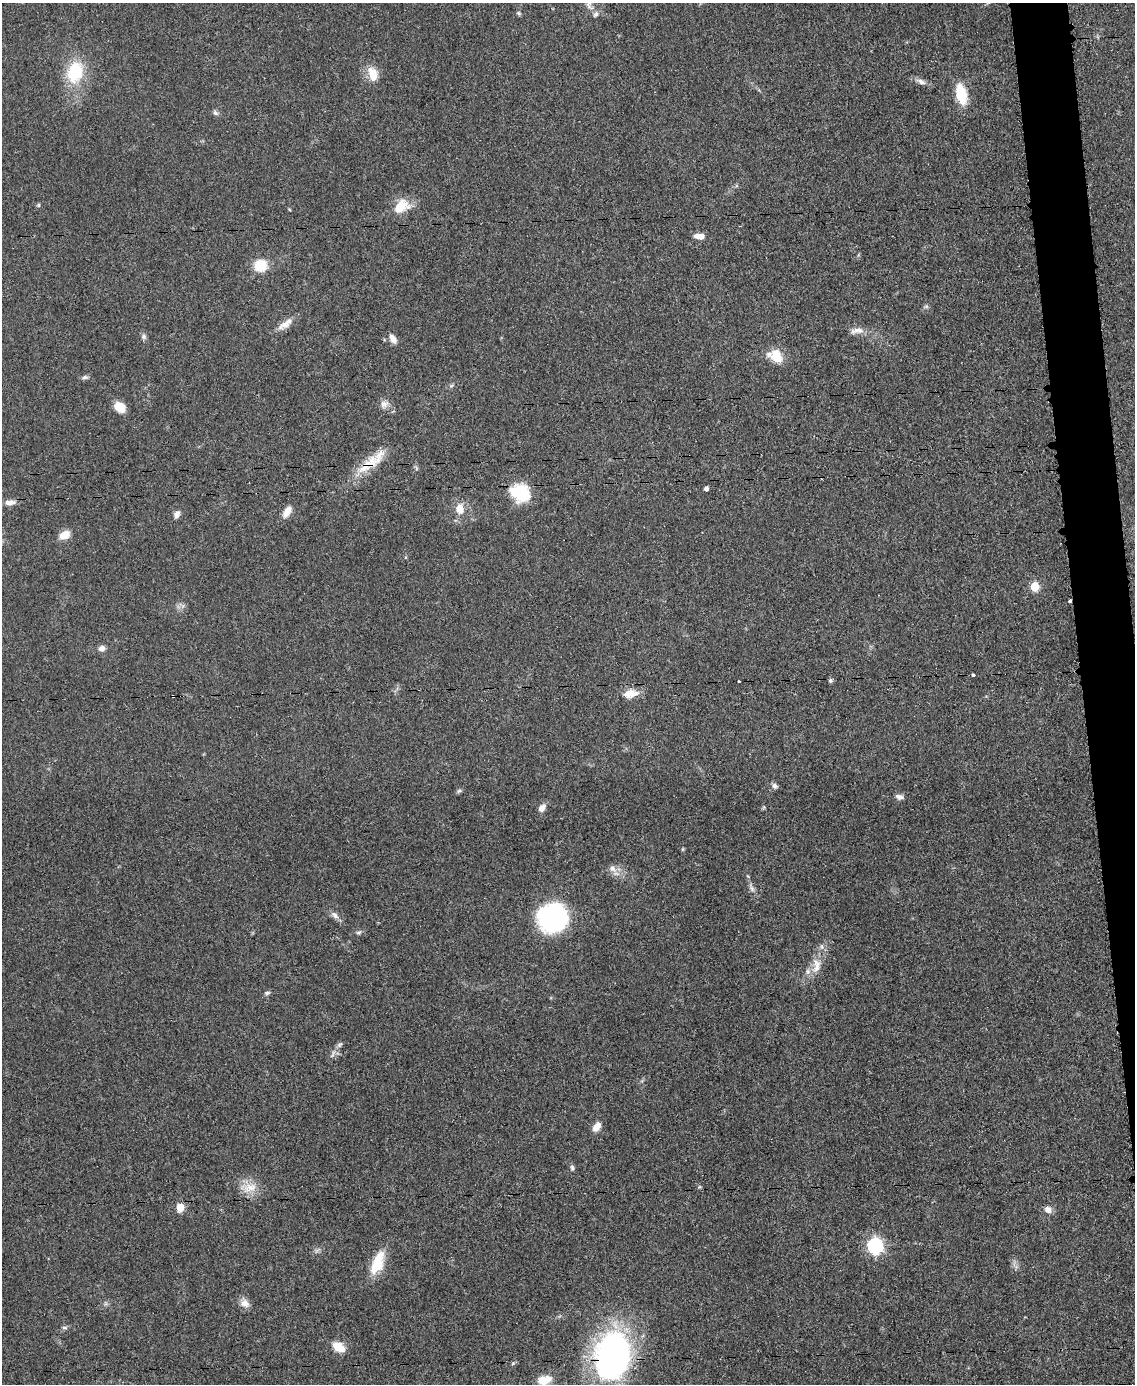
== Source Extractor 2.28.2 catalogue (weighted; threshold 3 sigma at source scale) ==
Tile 6 of 4 x 3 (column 2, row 2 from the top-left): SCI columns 1137-2269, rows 1626-3007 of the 4542 x 4526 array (HDU 1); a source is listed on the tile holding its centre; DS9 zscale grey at full resolution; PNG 1137 x 1386 px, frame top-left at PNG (2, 3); no overlay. Shown black and unused: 3% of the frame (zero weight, under 3 of 5 exposures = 1% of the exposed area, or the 3 px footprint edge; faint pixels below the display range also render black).
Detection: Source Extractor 2.28.2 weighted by HDU 2 'WHT'; one run over the whole footprint, this tile lists its part. Background 0.0625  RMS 0.0059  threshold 0.0264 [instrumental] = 3 sigma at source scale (4.5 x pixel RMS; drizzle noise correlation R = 1.50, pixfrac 1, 0.05/0.05 arcsec/px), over >= 5 px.
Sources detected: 64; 2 inside a brighter listed object's ellipse — not listed separately; the other 62 listed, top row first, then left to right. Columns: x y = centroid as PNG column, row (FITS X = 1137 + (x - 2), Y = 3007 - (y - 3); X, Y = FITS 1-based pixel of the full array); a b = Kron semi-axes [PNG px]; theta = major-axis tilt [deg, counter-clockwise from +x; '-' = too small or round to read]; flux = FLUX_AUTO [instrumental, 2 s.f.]
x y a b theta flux
589 5 15 7 -68 2.8
519 13 6 5 - 1
75 71 25 17 72 27
373 74 19 11 -72 8.6
921 82 14 6 -23 3
961 94 16 8 -76 26
215 113 9 5 -45 1.5
38 205 5 4 - 0.85
401 206 21 15 33 13
699 236 12 6 -4 4.4
260 266 10 10 - 17
285 324 21 8 30 5.9
858 330 18 7 0 4.6
143 336 7 7 - 1.6
393 338 13 7 -62 3.5
776 356 15 12 -66 12
85 377 9 5 10 1.4
451 386 6 4 19 0.95
384 404 13 10 31 3.5
120 407 11 8 -38 11
368 464 46 13 38 18
706 489 4 4 - 2.1
520 493 22 17 -27 25
10 503 18 7 6 4.6
460 509 11 9 -79 7.6
287 512 15 8 59 5.5
177 514 9 7 64 2.9
64 535 12 8 27 6.6
1035 586 5 5 - 24
1070 601 3 3 - 5.2
102 648 7 6 - 3.1
973 675 3 3 - 2
739 681 3 2 - 1.2
831 681 6 5 - 1
630 694 19 10 11 7.4
173 696 3 3 - 0.85
774 786 9 7 -29 2
459 791 7 5 15 1.1
899 797 10 6 -12 2.4
542 808 10 7 50 3.6
683 849 6 3 71 0.6
612 869 10 8 -18 3.6
752 889 9 6 -73 2
335 915 13 7 -43 2.8
552 917 23 22 - 110
358 932 8 4 21 1.2
816 966 24 11 87 8.8
267 993 7 4 11 1.2
340 1045 9 5 51 1.6
597 1127 12 7 54 5
572 1168 8 5 -88 1.3
250 1187 20 12 4 9
180 1207 5 5 - 16
1048 1210 10 8 -47 3.2
875 1246 7 6 - 160
377 1263 29 12 68 17
245 1303 13 10 -23 4.1
65 1328 8 4 0 1.1
339 1347 16 10 -36 8
613 1355 51 36 76 170
513 1363 6 4 19 0.8
544 1380 18 10 12 8.2
Overlapping masked pixels (flux is a lower limit): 4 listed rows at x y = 368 464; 1070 601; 173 696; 613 1355
Isophote crosses this tile's border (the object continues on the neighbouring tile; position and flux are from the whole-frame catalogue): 3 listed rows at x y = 589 5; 10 503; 544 1380